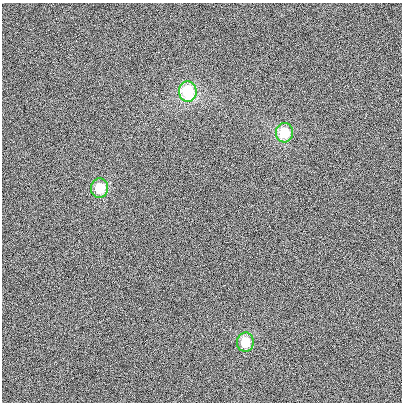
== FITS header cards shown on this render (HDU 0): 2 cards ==
NAXIS1  =                  400
NAXIS2  =                  400

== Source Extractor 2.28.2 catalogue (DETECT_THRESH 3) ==
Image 400 x 400 px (HDU 0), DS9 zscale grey, 1 PNG px = 1 image px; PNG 404 x 404 px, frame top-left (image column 1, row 400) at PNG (2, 3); each listed source drawn as its Kron ellipse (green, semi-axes under 4 px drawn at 4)
Background 15.1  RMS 550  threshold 1660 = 3 sigma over >= 5 px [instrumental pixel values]
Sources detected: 4; all 4 listed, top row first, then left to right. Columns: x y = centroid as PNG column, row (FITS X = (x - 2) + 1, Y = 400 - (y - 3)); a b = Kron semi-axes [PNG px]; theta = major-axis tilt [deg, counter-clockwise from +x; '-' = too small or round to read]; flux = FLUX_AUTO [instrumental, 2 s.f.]
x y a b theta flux
188 91 10 9 - 2.6e+06
284 133 9 8 - 1.5e+06
100 188 10 8 87 1.1e+06
245 342 9 8 - 1.1e+06